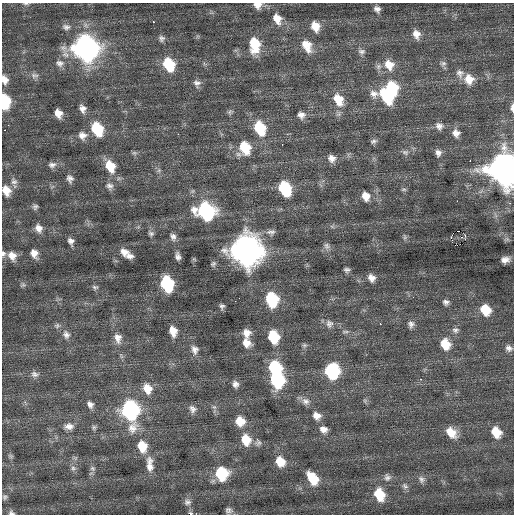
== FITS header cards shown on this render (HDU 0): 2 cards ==
NAXIS1  =                  512 / Axis length
NAXIS2  =                  512 / Axis length

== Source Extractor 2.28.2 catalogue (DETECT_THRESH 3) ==
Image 512 x 512 px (HDU 0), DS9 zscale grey, 1 PNG px = 1 image px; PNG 516 x 516 px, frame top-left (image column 1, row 512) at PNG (2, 3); no overlay
Background 0.13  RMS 0.81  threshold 2.43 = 3 sigma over >= 5 px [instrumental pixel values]
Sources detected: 149; all 149 listed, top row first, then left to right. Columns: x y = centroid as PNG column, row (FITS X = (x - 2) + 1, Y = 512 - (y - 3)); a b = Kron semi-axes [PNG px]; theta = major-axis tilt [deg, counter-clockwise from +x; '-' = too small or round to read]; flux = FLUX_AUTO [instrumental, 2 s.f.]
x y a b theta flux
26 4 8 3 -4 86
257 5 10 8 -13 400
377 9 7 6 - 220
277 19 13 9 -65 650
315 26 10 8 -66 660
66 27 11 8 -9 240
416 34 12 9 -72 440
161 38 8 8 - 180
254 45 16 10 -86 1700
307 46 16 10 -62 800
85 48 13 12 - 39000
361 52 10 7 -6 190
59 63 12 10 -19 340
443 63 9 7 3 170
169 64 12 9 -62 2200
389 65 15 12 -59 870
460 73 13 9 -72 320
34 75 12 8 -10 250
469 79 12 11 - 690
5 80 11 7 -73 380
197 83 10 9 - 250
392 88 14 11 -67 2500
374 94 14 11 -13 450
386 96 17 10 -56 2500
338 99 16 12 -60 1100
5 102 11 7 -87 2900
512 108 9 4 -90 200
82 109 10 7 -70 300
230 112 8 6 48 120
58 113 8 6 -64 480
301 115 9 8 - 320
8 125 2 2 - 42
439 126 10 9 - 300
260 128 14 10 -67 2200
97 129 12 9 -63 2400
4 130 2 2 - 32
456 133 10 9 - 370
178 134 2 2 - 240
82 135 12 11 - 410
373 141 9 6 22 150
282 144 2 2 - 140
245 148 13 11 -82 1700
405 152 10 7 -8 210
134 153 8 5 -20 110
438 153 10 8 -85 250
332 158 10 9 - 360
52 165 10 8 7 260
110 166 13 10 -65 1200
504 169 13 12 - 94000
159 170 6 5 - 100
70 178 9 7 -66 240
14 181 12 9 -61 280
109 186 10 9 - 260
285 189 12 8 -65 3400
404 189 7 5 -1 97
6 190 12 9 -65 620
366 196 10 8 -65 540
457 201 2 2 - 260
510 203 2 2 - 180
35 207 7 6 - 140
205 211 13 11 -31 8500
332 226 7 4 -19 100
39 228 10 8 -62 390
458 231 2 2 - 2500
271 232 12 8 4 260
151 234 8 7 - 140
465 235 3 2 - 64
173 237 10 7 -68 230
405 237 8 5 -74 120
451 237 4 3 - 1100
465 239 2 2 - 34
507 239 8 6 0 130
71 241 9 7 -72 240
327 246 11 8 -49 220
246 251 14 13 - 76000
124 252 12 10 -24 460
34 253 10 8 -64 440
3 254 8 6 81 150
12 256 12 10 -55 500
130 256 10 6 0 290
178 256 8 5 -79 230
505 260 9 6 10 350
213 264 8 7 - 130
347 270 6 5 - 150
371 278 9 8 - 370
167 284 11 8 -71 5100
23 285 8 6 16 120
95 287 8 6 -2 130
239 298 2 2 - 39
272 299 11 9 -74 3700
235 301 2 2 - 110
446 302 7 7 - 190
222 306 7 6 - 150
485 310 11 9 -53 1300
329 324 12 11 - 320
380 324 3 2 - 72
411 324 9 8 - 230
57 326 9 6 16 150
455 330 9 8 - 200
173 331 11 7 -74 610
345 332 11 4 0 130
246 333 11 10 - 470
66 335 12 9 -66 320
273 337 11 8 -71 2300
118 338 15 10 -78 470
246 343 13 10 -45 590
445 344 12 9 -69 1100
304 345 7 7 - 120
509 348 9 7 -38 230
195 350 13 9 -78 360
275 368 10 9 - 4000
332 371 11 10 - 5700
35 374 11 8 -13 260
421 379 2 2 - 390
277 380 11 9 -76 5700
235 384 9 8 - 260
147 388 12 9 -64 710
306 401 11 10 - 340
365 401 6 6 - 110
90 404 9 7 -56 260
214 407 7 6 - 130
192 409 11 9 -70 270
130 410 14 10 -79 12000
317 416 10 9 - 430
240 421 11 10 - 880
69 426 13 9 2 370
94 427 7 6 - 120
323 429 10 9 - 360
451 432 14 10 -45 810
496 432 11 9 -59 970
246 440 12 10 -73 1100
258 443 10 9 - 210
142 446 13 10 -73 1100
11 456 8 5 -27 100
280 461 12 10 -55 890
150 464 22 9 -86 640
73 468 9 7 -59 200
92 468 8 7 - 170
221 474 11 10 - 2900
387 477 11 9 -73 240
313 478 13 8 -57 1500
421 479 10 8 -65 220
405 486 9 8 - 190
379 494 13 9 -68 1600
5 497 7 7 - 130
187 502 10 9 - 240
229 510 8 7 - 190
11 513 9 6 -16 150
191 514 2 2 - 130
At the frame edge (FLAGS 8, measured only in part): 10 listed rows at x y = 26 4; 257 5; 5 80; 5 102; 512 108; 504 169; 6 190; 3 254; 11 513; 191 514